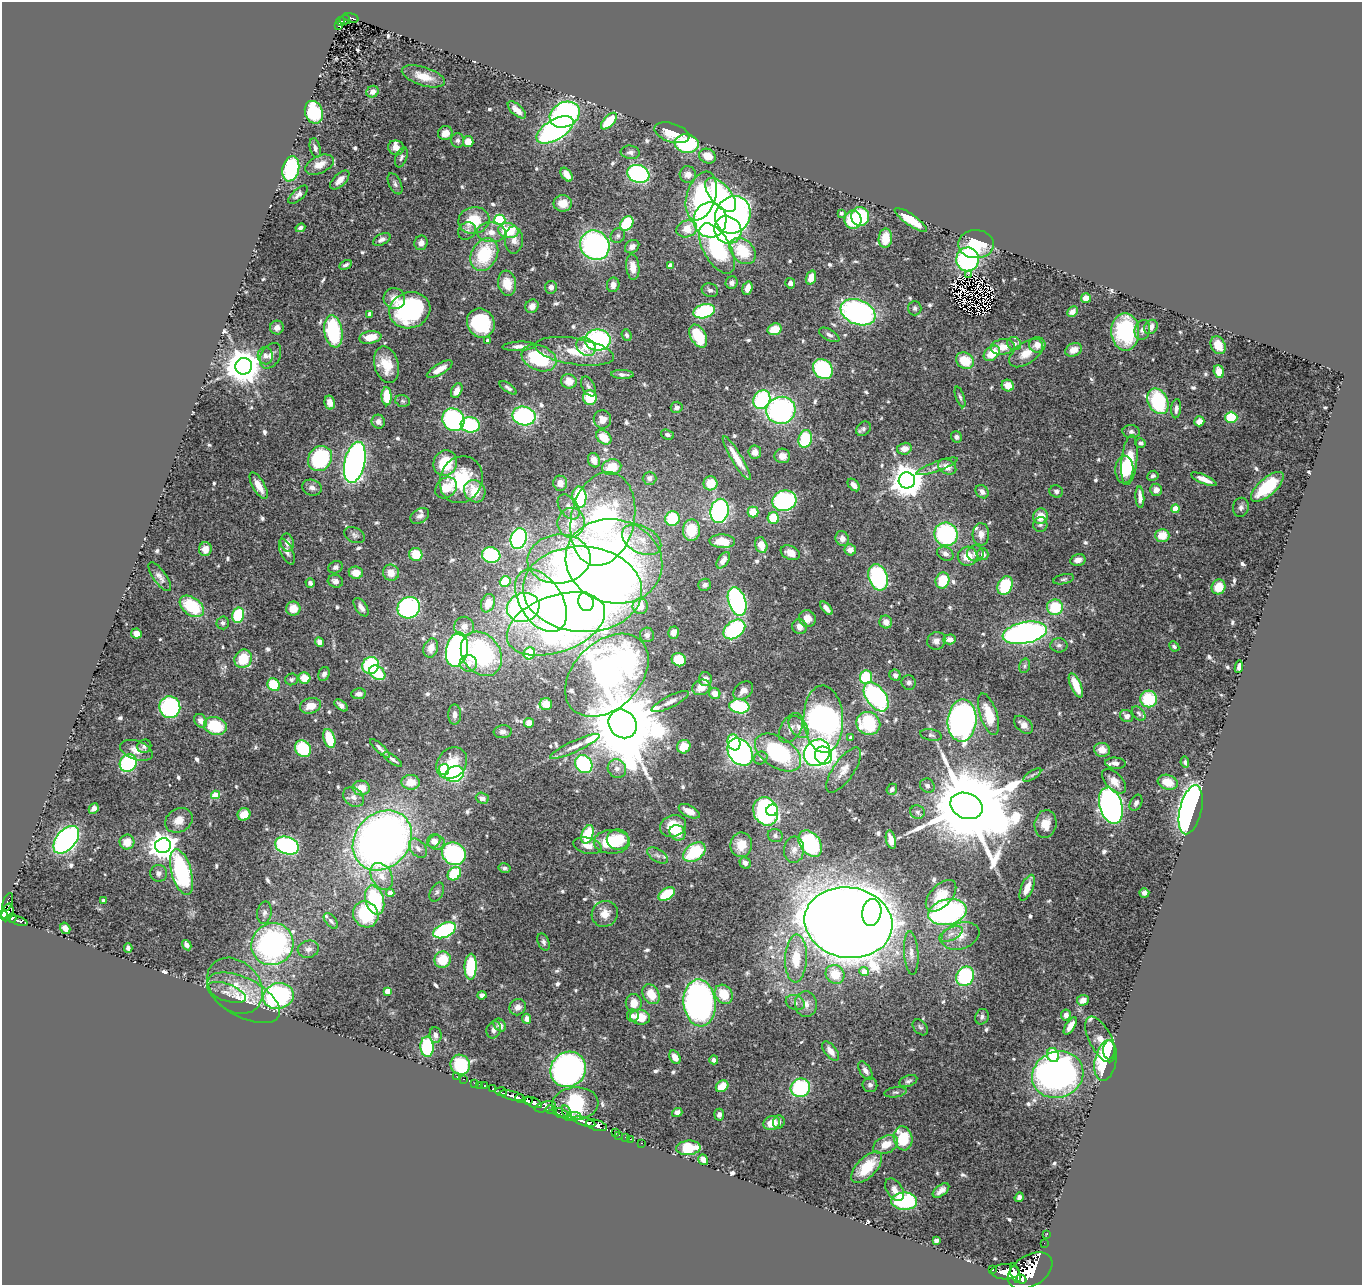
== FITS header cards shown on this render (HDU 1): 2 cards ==
NAXIS1  =                 1360
NAXIS2  =                 1283

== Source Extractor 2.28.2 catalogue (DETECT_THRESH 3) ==
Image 1360 x 1283 px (HDU 1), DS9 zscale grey, 1 PNG px = 1 image px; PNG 1364 x 1287 px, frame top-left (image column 1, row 1283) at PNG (2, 2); each listed source drawn as its Kron ellipse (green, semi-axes under 4 px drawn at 4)
Background 0.912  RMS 0.027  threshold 0.0795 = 3 sigma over >= 5 px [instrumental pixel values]
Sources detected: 672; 3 with non-positive FLUX_AUTO (blend fragments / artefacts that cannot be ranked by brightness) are neither listed nor drawn; of the other 669, the 500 brightest by FLUX_AUTO listed and drawn (169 fainter detections omitted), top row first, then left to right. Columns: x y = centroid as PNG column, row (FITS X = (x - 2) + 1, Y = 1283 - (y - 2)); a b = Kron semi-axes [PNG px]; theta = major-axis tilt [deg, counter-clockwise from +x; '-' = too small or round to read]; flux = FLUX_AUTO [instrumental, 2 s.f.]
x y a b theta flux
351 18 8 4 -17 110
345 20 5 4 - 110
341 21 4 4 - 110
339 26 4 3 - 12
423 76 22 9 -18 31
373 92 6 5 - 13
517 110 11 5 -43 14
314 112 12 9 -71 110
565 115 15 12 27 400
609 121 10 5 46 71
555 130 21 10 31 470
445 133 7 7 - 18
672 133 18 9 -18 34
457 140 7 6 - 6.1
468 142 5 5 - 22
687 144 12 9 -7 160
315 148 10 5 -76 5.3
396 148 8 7 - 13
630 152 9 6 -7 6.6
708 156 8 7 - 25
401 157 10 5 69 5.2
319 165 15 8 24 20
291 169 13 8 78 170
638 174 11 8 -20 330
567 175 8 5 -54 20
688 175 8 8 - 13
340 180 12 6 44 13
395 184 11 6 -64 6.2
298 195 12 5 43 7.6
721 195 20 10 -49 200
701 196 25 14 73 200
563 203 9 8 - 23
841 213 3 3 - 5.1
733 215 19 17 60 610
860 217 9 8 - 110
474 220 16 13 12 55
500 220 5 5 - 140
710 220 17 16 - 540
853 220 9 8 - 60
911 220 19 5 -35 55
627 224 8 6 55 100
300 228 5 4 - 6.8
687 229 10 8 18 34
728 230 14 13 - 230
467 231 9 8 - 6.8
508 231 10 7 -11 67
491 232 14 10 -1 20
618 236 7 7 - 4.9
885 238 9 6 83 35
382 239 9 5 27 7.1
514 240 13 9 89 13
421 243 7 6 - 11
976 244 18 14 -1 90
595 245 15 14 - 430
632 247 8 6 36 10
717 249 28 13 -60 200
743 251 15 11 -45 66
484 255 17 13 62 99
967 259 12 11 - 280
346 265 6 4 28 4.8
670 266 4 4 - 25
633 267 12 6 -84 21
968 275 3 2 - 34
811 277 7 5 72 21
507 283 12 9 -81 32
732 283 6 6 - 7.3
790 283 5 5 - 8.5
613 285 7 6 - 10
551 287 6 6 - 8.5
747 288 7 5 73 18
710 290 8 6 -18 6.2
394 298 11 10 - 17
1086 298 5 5 - 18
532 306 7 6 - 12
915 308 7 6 - 5.5
410 310 21 18 18 250
704 311 11 7 16 160
858 312 18 12 -22 460
1072 312 6 4 45 9.5
370 314 4 4 - 11
481 323 15 13 -59 150
1151 327 7 6 - 13
277 328 7 7 - 12
775 329 7 5 18 36
1142 330 10 7 73 9.6
333 331 16 9 -81 160
1125 332 18 14 -89 160
627 335 6 4 -67 4.3
829 335 11 5 -29 7
698 336 12 7 -60 75
370 337 11 6 8 33
488 340 4 4 - 10
598 340 13 10 0 300
1014 344 7 6 - 7
1037 345 8 7 - 15
1218 345 9 7 -61 29
519 346 17 4 3 12
586 347 10 8 -37 19
1003 347 12 7 7 20
1074 350 8 6 25 16
574 351 40 13 -9 61
992 353 9 6 40 39
1026 353 19 10 35 28
265 356 8 7 - 9
271 356 14 9 60 13
539 358 18 12 -22 120
965 361 9 7 -33 47
386 365 18 12 -75 40
244 366 8 8 - 4600
440 369 14 5 30 19
823 369 11 9 -46 200
1219 372 6 5 - 24
622 374 11 4 -3 7.8
569 381 8 7 - 21
1008 385 6 5 - 23
588 386 11 6 -62 6.1
508 388 10 4 -34 4.9
457 391 8 5 63 15
387 396 9 5 -87 51
590 397 7 7 - 53
960 397 11 4 -71 4.2
762 400 10 8 63 200
403 401 7 5 -16 4.4
1158 401 13 10 -63 170
330 403 7 5 -77 12
677 407 6 5 - 6.2
1176 409 9 5 84 8.1
781 410 14 13 - 380
524 416 11 9 -11 290
1231 417 6 5 - 58
602 419 9 8 - 15
453 420 12 10 -52 310
1199 421 5 5 - 13
378 422 7 6 - 8.3
470 425 9 7 -7 150
863 429 8 6 42 5.8
1131 432 8 6 -5 6
667 435 7 5 -19 5.4
604 437 8 6 -40 30
956 437 6 5 - 5.7
805 439 9 6 73 110
1140 443 5 4 - 4.5
904 449 7 6 - 14
755 452 6 6 - 13
782 456 8 7 - 15
737 458 25 5 -59 32
320 459 13 11 52 180
594 460 7 5 -67 14
1129 460 25 8 84 76
355 462 21 10 78 740
445 463 13 11 65 67
937 466 22 5 20 9.4
612 467 10 8 15 38
947 467 10 7 -29 15
1124 469 14 9 88 46
1153 476 6 5 - 5.7
650 478 7 6 - 7.7
1204 479 14 4 -24 16
461 480 24 21 66 96
907 480 8 8 - 3600
560 483 7 7 - 15
710 483 7 7 - 41
854 485 7 5 -49 12
259 486 15 6 -60 25
1267 487 20 8 41 91
312 488 10 7 -18 9
446 488 12 9 42 37
1156 490 6 6 - 11
475 491 12 10 -52 42
1056 491 7 6 - 5
982 492 7 6 - 9.5
579 497 10 7 -85 130
1140 497 11 4 -87 13
784 501 12 10 15 230
569 507 14 9 -53 15
1241 507 9 8 - 6.6
1175 509 4 4 - 42
719 511 12 9 79 310
753 512 5 5 - 43
420 516 10 7 31 8.3
1040 516 8 7 - 28
773 518 6 5 - 58
603 519 47 31 78 720
672 519 7 7 - 80
571 523 15 13 81 38
1040 525 7 7 - 4.9
691 530 11 8 88 49
946 534 12 11 - 230
981 534 11 8 88 14
355 535 11 7 -26 6.7
1162 535 7 6 - 33
842 538 7 6 - 11
519 539 10 8 75 310
642 540 21 13 -28 37
722 541 13 7 -3 38
287 543 9 6 -78 9.7
761 545 8 6 -71 30
205 549 7 6 - 15
850 550 6 5 - 13
287 552 14 6 -65 8.2
790 553 10 7 -23 19
975 553 8 8 - 7.7
416 554 6 6 - 42
945 554 8 6 -29 8.1
983 554 6 5 - 7.8
491 555 9 7 -16 170
968 556 10 9 - 26
559 559 32 24 6 200
723 560 9 5 56 11
1078 560 7 5 13 11
614 561 49 41 -16 630
335 567 7 6 - 6.3
356 573 7 6 - 24
391 573 8 8 - 20
160 577 17 6 -54 9.6
878 577 13 9 -72 170
1064 579 10 5 13 4.2
942 580 8 6 73 50
335 581 7 6 - 8.5
505 582 5 5 - 45
310 583 5 4 - 5.7
705 585 6 6 - 6.4
1005 586 10 7 67 82
1219 587 7 7 - 39
582 589 59 42 -3 2200
541 601 35 21 -58 210
737 601 15 8 -72 340
586 602 9 7 -74 130
488 603 9 6 69 25
192 606 13 8 -35 93
640 606 8 7 - 20
361 607 10 5 -56 11
523 607 16 14 20 420
1055 607 8 8 - 75
409 608 11 10 - 320
826 608 8 4 -50 12
293 609 7 7 - 25
238 615 7 6 - 83
807 619 8 8 - 20
886 622 6 6 - 13
223 623 6 6 - 5.3
556 624 51 28 20 800
464 627 10 10 - 14
799 627 8 7 - 12
734 629 12 8 37 190
673 633 6 5 - 10
1025 633 22 10 11 600
136 634 5 5 - 16
647 635 7 7 - 6.1
950 639 6 5 - 12
936 641 9 8 - 9.3
319 642 5 4 - 8.3
1059 645 8 7 - 5.9
1174 646 6 4 -44 4.5
431 648 10 7 74 18
457 649 17 11 77 650
529 653 6 5 - 45
481 654 24 19 -55 240
243 659 10 8 59 55
679 660 7 6 - 52
468 663 8 8 - 19
371 665 9 8 - 130
1024 666 7 5 75 4.2
1239 667 6 4 83 7.9
377 673 9 6 -39 66
324 674 7 5 68 6.8
607 675 48 33 45 690
895 675 6 5 - 5.8
866 677 7 6 - 100
304 678 6 5 - 32
292 679 6 6 - 4.4
705 679 7 6 - 12
909 683 7 7 - 6.2
274 685 7 6 - 67
1076 685 13 5 -66 37
701 687 9 7 23 23
743 691 11 8 39 13
715 693 6 5 - 16
359 694 7 5 7 8.3
876 697 16 9 -54 310
1149 699 8 8 - 84
670 702 20 6 26 13
546 704 6 6 - 17
341 705 8 4 -39 8.2
311 706 11 7 15 22
739 706 10 7 -7 120
170 707 11 10 - 220
1139 713 8 5 -51 4.5
455 714 10 6 -90 9.6
989 714 22 8 -72 46
1127 716 7 6 - 9.8
823 719 33 19 -87 770
962 720 21 14 86 600
201 721 7 6 - 16
529 723 5 5 - 19
868 723 12 11 - 120
623 724 15 13 -50 31000
1023 725 11 7 -41 13
215 726 11 9 -17 77
798 727 12 8 -51 15
791 728 16 10 58 15
503 732 9 6 5 7.2
931 735 11 6 -12 4.7
851 737 4 4 - 8.7
329 738 10 5 -74 61
734 742 8 6 -71 41
144 746 7 6 - 6.6
575 746 27 5 25 18
684 747 7 6 - 31
380 748 13 4 -43 7.5
303 749 9 7 -45 93
136 750 17 9 -19 20
1102 750 8 7 - 21
740 752 15 11 -52 460
778 752 26 15 -33 210
817 753 14 12 48 430
823 755 9 8 - 150
761 758 7 6 - 4.4
393 759 11 4 -34 6.6
1185 762 5 4 - 4.5
128 763 9 8 - 160
452 763 17 14 50 43
1115 763 10 5 -3 9.9
584 764 9 8 - 180
617 769 10 9 - 12
444 770 5 5 - 100
844 770 26 10 55 22
455 774 9 7 20 180
1032 775 10 4 33 4.4
1114 781 15 8 -45 18
411 782 9 7 -1 28
1168 782 10 7 -17 33
927 786 7 7 - 6.5
361 788 8 7 - 26
892 789 6 5 - 5.6
215 795 4 4 - 65
353 797 11 8 -40 11
482 798 6 5 - 7.8
1136 803 8 6 63 5.7
966 806 17 12 -22 42000
1111 806 18 11 -73 920
94 809 5 4 - 8.3
772 810 6 5 - 36
1191 810 25 11 76 1000
689 811 11 5 -27 21
766 811 14 12 -66 310
917 812 7 6 - 4.4
244 814 6 6 - 31
179 820 14 11 31 23
1045 824 14 11 82 23
673 826 13 10 22 34
677 833 8 7 - 48
587 834 10 5 70 75
775 836 7 6 - 5
66 840 16 9 50 490
382 840 32 27 47 1400
618 840 11 10 - 55
891 840 9 5 -77 13
434 841 7 6 - 8.2
127 842 7 7 - 21
612 842 18 12 1 85
437 843 8 7 - 9.4
810 844 14 10 -55 180
287 845 12 8 -19 270
741 845 12 10 83 32
163 846 8 7 - 2000
587 846 14 8 -13 14
418 848 11 7 -48 9.6
794 850 13 10 85 13
694 852 12 8 36 96
454 854 12 11 - 230
657 855 12 6 -32 7.1
745 863 6 5 - 9.3
504 868 6 5 - 4.5
182 872 24 10 -74 250
159 873 8 8 - 7.8
454 874 7 6 - 79
382 876 14 10 -62 21
1027 888 14 6 67 21
437 892 10 6 62 4.9
390 893 4 4 - 18
1144 893 5 4 - 7.3
667 894 9 5 32 69
941 896 19 10 47 33
375 900 15 9 -74 140
103 901 4 3 - 4.4
8 902 10 4 70 98
8 912 9 5 73 770
872 912 13 9 81 270
947 912 19 12 13 400
264 913 11 7 81 7.6
3 914 5 3 - 530
366 914 13 12 - 110
605 914 13 12 - 21
12 918 4 3 - 260
18 920 10 3 -19 220
331 921 9 5 -49 5.1
848 923 44 35 -9 6800
65 928 6 5 - 13
445 930 12 7 24 240
951 934 13 6 26 11
960 936 19 13 19 31
543 942 9 5 -67 5.1
272 944 21 20 - 450
187 945 5 4 - 9.9
128 948 5 4 - 4.5
308 949 11 8 14 9.5
911 953 22 7 -86 15
796 958 24 11 87 48
443 960 8 8 - 53
471 967 13 6 88 120
864 972 5 4 - 28
835 974 10 9 - 42
965 976 10 8 58 170
235 986 31 24 -46 65
387 991 4 4 - 22
227 992 20 8 -20 17
651 994 10 8 -59 34
724 994 10 8 -55 44
482 995 4 4 - 9.6
278 996 15 13 18 300
243 998 40 19 -27 67
1083 1000 6 5 - 13
634 1003 9 8 - 25
700 1003 23 16 -85 670
795 1003 10 7 -22 8.2
806 1004 13 11 -85 16
518 1007 9 7 44 10
1066 1015 5 5 - 7.3
633 1016 6 6 - 8.4
640 1017 10 7 -13 43
982 1017 8 6 68 5.5
527 1019 5 4 - 13
500 1025 7 5 -49 9.4
1070 1026 10 4 58 12
920 1027 9 6 -48 5
494 1030 9 7 70 9.4
435 1035 8 6 -84 8.2
1100 1039 25 11 -63 23
427 1047 10 6 -87 130
1109 1050 9 6 87 47
830 1051 11 6 -52 17
1053 1055 7 6 - 50
675 1057 7 5 -58 19
714 1060 4 4 - 6.2
1106 1061 20 11 79 130
460 1065 10 9 - 140
568 1069 18 17 - 520
865 1071 10 5 -59 9.2
1058 1075 26 22 23 800
457 1077 2 2 - 5.7
463 1079 3 2 - 18
908 1081 9 5 20 4.8
474 1083 3 2 - 27
480 1085 2 2 - 7.9
870 1085 7 7 - 6.3
484 1086 4 3 - 46
722 1086 7 5 38 26
800 1088 10 9 - 150
493 1089 3 3 - 130
501 1092 6 4 -5 290
895 1092 11 5 8 4.6
512 1096 13 4 -14 2000
520 1098 4 3 - 640
528 1101 4 4 - 940
533 1103 9 5 -23 2700
575 1104 23 16 4 280
545 1107 11 5 16 970
551 1110 5 3 - 730
677 1112 5 4 - 11
561 1113 8 4 -18 600
567 1113 8 3 -72 410
719 1115 6 5 - 6.6
574 1116 7 4 1 490
584 1121 11 3 -17 1900
779 1122 6 6 - 5.1
772 1123 8 7 - 29
597 1125 11 5 -17 2400
615 1133 3 2 - 33
619 1135 2 2 - 12
625 1137 4 3 - 29
903 1138 12 9 -80 69
631 1139 4 2 - 24
641 1143 3 2 - 26
886 1145 13 8 25 29
688 1148 12 7 5 74
703 1160 5 5 - 12
867 1167 20 10 46 67
894 1190 12 8 -58 12
941 1190 9 5 38 9.3
1019 1197 5 4 - 5.2
904 1201 13 8 -1 200
1047 1234 2 2 - 11
936 1240 4 4 - 6.6
1044 1243 2 2 - 6.6
993 1270 3 3 - 150
1030 1271 24 15 32 9300
1005 1272 14 7 -2 4400
1015 1273 10 4 -74 2000
1021 1279 5 4 - 960
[169 fainter detections neither listed nor drawn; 3 non-positive-flux detections neither listed nor drawn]